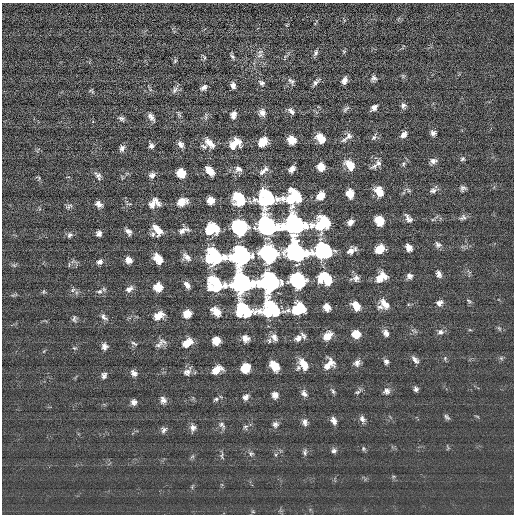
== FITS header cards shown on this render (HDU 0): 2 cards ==
NAXIS1  =                  512 / length of data axis 1
NAXIS2  =                  512 / length of data axis 2

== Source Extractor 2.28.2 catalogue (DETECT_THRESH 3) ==
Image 512 x 512 px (HDU 0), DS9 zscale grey, 1 PNG px = 1 image px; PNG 516 x 516 px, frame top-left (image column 1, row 512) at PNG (2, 3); no overlay
Background 0.71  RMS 15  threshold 46.4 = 3 sigma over >= 5 px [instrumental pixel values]
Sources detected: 181; all 181 listed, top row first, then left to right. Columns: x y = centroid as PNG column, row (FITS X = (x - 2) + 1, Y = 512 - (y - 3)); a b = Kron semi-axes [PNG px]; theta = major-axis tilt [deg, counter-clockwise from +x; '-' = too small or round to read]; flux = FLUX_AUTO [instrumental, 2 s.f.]
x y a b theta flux
344 51 6 4 18 1200
316 53 9 6 72 2900
260 55 10 6 21 3500
232 56 7 4 -58 2100
204 58 7 3 -82 1600
175 61 6 5 - 1400
403 76 6 5 - 1500
373 78 7 7 - 3400
344 80 7 5 68 5100
291 81 10 7 -37 3300
316 82 11 5 48 3300
262 83 8 6 -30 3200
233 85 7 5 -77 4300
204 88 10 6 28 4100
175 90 11 6 52 3700
91 91 7 5 -42 1500
403 105 7 7 - 3300
374 108 7 5 45 4800
346 109 12 5 42 2400
291 111 10 5 -44 3600
262 113 8 8 - 6100
179 114 10 4 -57 2100
233 115 7 6 - 5300
206 116 10 3 86 2100
151 117 11 6 -50 4700
122 118 7 5 -21 2800
433 133 6 6 - 3500
404 135 8 5 45 5300
349 136 14 8 49 5800
374 137 10 5 60 2400
320 138 10 7 -51 14000
292 140 7 7 - 15000
263 142 9 7 47 17000
209 143 13 6 -46 10000
235 143 12 9 37 16000
180 144 9 6 -54 4600
151 146 5 5 - 3100
204 146 11 6 -8 3000
122 148 8 6 67 3800
462 159 6 6 - 1900
433 161 8 6 18 4500
378 163 9 8 - 4500
403 164 7 5 73 2200
349 165 12 8 -50 16000
374 166 12 6 29 3800
321 167 7 7 - 12000
238 169 10 9 - 5300
292 169 7 5 41 5400
210 171 9 6 -50 13000
264 171 13 5 39 4800
181 173 8 7 - 16000
152 175 8 6 20 4100
98 176 11 7 -50 3800
38 178 9 4 -27 1300
463 188 6 6 - 3000
408 190 9 4 -42 2000
433 190 10 7 14 3500
379 191 11 8 -60 14000
350 193 8 7 - 14000
320 196 8 6 55 13000
293 197 14 11 38 75000
267 198 15 13 6 110000
239 199 10 8 -58 63000
210 200 6 6 - 10000
156 201 11 4 -49 5100
182 202 9 6 22 13000
99 204 8 6 -41 4600
152 204 10 8 64 6100
69 206 10 6 38 2600
463 217 9 7 23 3000
408 218 10 5 -49 4600
379 220 8 7 - 19000
350 222 7 5 44 6200
295 224 15 13 2 290000
322 224 13 10 27 74000
268 225 12 9 -45 450000
239 227 9 9 - 300000
211 229 10 8 19 63000
158 230 12 7 -51 13000
183 230 15 6 17 5800
128 231 8 5 -43 4600
99 233 5 5 - 4200
153 234 7 6 - 2400
70 235 8 7 - 3000
438 245 9 7 -41 3500
409 248 7 5 -53 6500
380 249 8 7 - 17000
351 250 12 7 32 6700
324 251 15 12 3 110000
297 252 12 9 -40 460000
268 254 9 9 - 660000
240 255 11 10 - 440000
187 257 12 7 -42 6100
213 257 14 12 6 110000
158 258 9 6 -48 17000
128 260 6 6 - 6900
100 262 7 6 - 3800
14 265 7 4 -18 1700
439 274 7 5 -67 4000
409 276 7 6 - 4400
381 277 11 8 35 15000
355 278 10 7 13 4900
326 279 11 8 -36 61000
297 280 9 8 - 310000
269 282 11 10 - 450000
242 283 15 13 10 280000
215 284 14 11 -33 72000
187 285 9 5 -51 5200
158 287 7 7 - 17000
129 289 10 6 34 5200
73 290 7 5 46 2400
100 291 8 7 - 3400
44 292 6 5 - 1400
469 301 7 3 -36 1500
439 303 7 6 - 4500
385 304 14 8 -52 9500
356 306 10 7 -53 13000
327 307 7 6 - 8900
380 307 9 6 8 3400
270 309 15 13 0 110000
298 309 11 8 20 63000
244 310 14 10 -45 73000
216 311 10 7 -43 11000
187 314 7 6 - 13000
158 316 11 7 30 13000
104 317 11 6 -45 3800
74 319 9 6 87 2700
499 328 6 4 -44 1600
470 330 5 3 - 890
440 332 8 7 - 3800
386 333 9 7 -59 5000
356 334 8 7 - 16000
303 336 9 5 -55 3100
327 336 9 7 42 14000
274 337 10 6 -63 5300
246 338 7 7 - 6900
298 338 10 7 37 5100
216 341 7 7 - 13000
269 341 7 5 90 2200
134 343 10 4 -33 2200
160 343 18 8 36 5600
187 343 11 7 35 15000
104 346 8 7 - 4500
74 348 7 5 -19 1500
445 358 5 4 - 1400
501 358 6 5 - 1600
415 360 11 6 -50 4600
386 362 7 6 - 3300
357 363 9 7 56 4800
304 364 14 8 -58 14000
329 364 13 9 45 11000
274 366 9 6 -51 18000
245 368 8 7 - 19000
217 370 10 6 30 13000
187 372 11 8 45 5400
134 373 8 6 -41 4500
104 375 8 6 76 3500
416 389 6 5 - 2800
333 391 7 5 -63 2000
387 391 9 8 - 4300
358 392 11 5 40 2400
304 393 10 6 -55 4200
275 395 7 7 - 5600
246 397 7 6 - 4600
216 399 8 5 11 2200
163 400 9 7 -76 4500
134 402 7 6 - 4200
447 417 9 5 -45 2200
362 419 9 6 -58 3800
333 421 8 6 -62 5000
305 422 9 6 -79 4300
275 424 8 8 - 3600
222 425 10 6 -44 3400
245 427 7 7 - 2500
193 428 9 8 - 4700
164 430 8 6 54 3200
363 449 7 5 -72 1600
334 451 7 6 - 2700
305 452 7 6 - 2500
251 454 7 6 - 2400
222 456 11 3 90 2000